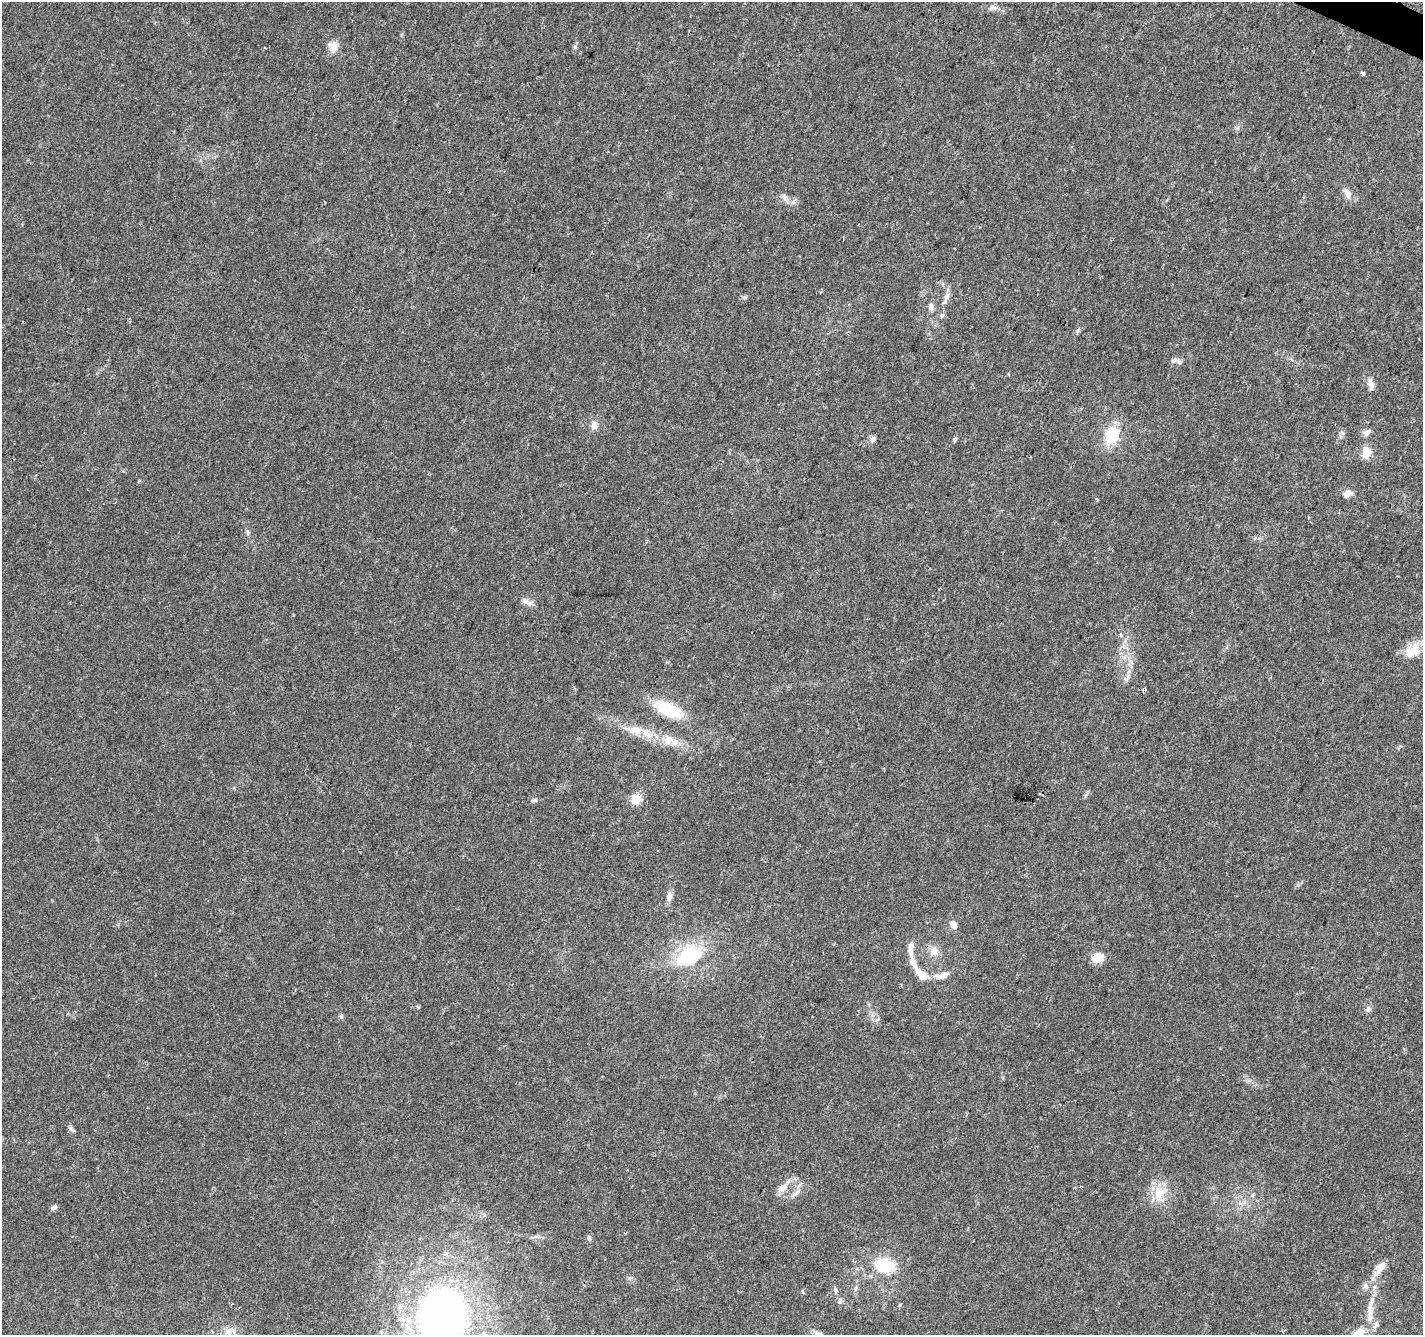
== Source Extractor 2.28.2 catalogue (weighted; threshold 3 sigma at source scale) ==
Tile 10 of 4 x 4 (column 2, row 3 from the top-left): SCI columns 1430-2850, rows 1602-2934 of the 5693 x 5801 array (HDU 1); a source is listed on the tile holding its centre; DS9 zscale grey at full resolution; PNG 1425 x 1337 px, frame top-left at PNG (2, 2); no overlay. Shown black and unused: <1% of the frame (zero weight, under 3 of 4 exposures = <1% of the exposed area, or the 3 px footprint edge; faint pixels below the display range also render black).
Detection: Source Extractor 2.28.2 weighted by HDU 2 'WHT'; one run over the whole footprint, this tile lists its part. Background 0.0203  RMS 0.0035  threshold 0.016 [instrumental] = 3 sigma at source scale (4.5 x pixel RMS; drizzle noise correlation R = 1.50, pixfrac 1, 0.0396/0.0396 arcsec/px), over >= 5 px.
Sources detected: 56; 1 cosmic-ray / hot-pixel residue — not listed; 2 inside a brighter listed object's ellipse — not listed separately; the other 53 listed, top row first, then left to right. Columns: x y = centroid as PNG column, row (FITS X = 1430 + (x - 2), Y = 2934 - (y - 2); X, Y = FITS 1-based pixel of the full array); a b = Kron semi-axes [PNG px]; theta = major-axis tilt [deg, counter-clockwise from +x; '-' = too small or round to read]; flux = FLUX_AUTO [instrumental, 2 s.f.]
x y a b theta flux
992 7 11 8 -1 1.7
333 46 13 12 - 3.3
575 47 7 4 45 0.64
1363 73 4 3 - 8.6
1347 193 15 9 -59 2.5
784 197 8 7 - 1.4
947 296 11 7 63 1.7
931 307 11 6 -84 1.4
942 315 8 6 90 0.82
1174 360 9 5 17 1
1371 385 17 7 -78 2.2
594 425 12 9 85 2
1367 432 11 6 40 1.6
1342 433 7 4 -88 0.78
1112 435 19 15 75 12
873 439 9 7 29 1.1
1366 452 13 10 84 4.9
1347 494 12 8 19 1.8
525 601 12 7 -21 1.9
1413 651 25 15 44 8.2
1144 689 4 3 - 1
668 709 26 11 -25 19
635 730 19 12 -9 5.2
667 740 14 13 - 3.9
636 799 5 5 - 17
534 800 10 5 11 0.82
669 896 13 7 84 1.9
953 925 10 7 -73 2.4
911 947 21 7 87 3.2
934 951 15 10 -69 3.1
690 956 34 24 27 24
1097 957 12 9 19 5.9
921 974 21 9 -43 4.9
942 976 18 8 15 3.5
1368 1009 8 7 - 1.1
341 1016 7 5 70 0.66
71 1129 12 4 -45 0.91
782 1188 15 9 40 3.1
1159 1193 20 14 87 7.4
795 1194 21 5 37 2
54 1207 7 5 34 1.1
589 1238 8 5 -80 0.73
885 1265 22 17 -17 14
1380 1267 15 10 48 3.4
630 1278 8 5 24 0.78
1365 1286 9 6 75 1.2
856 1288 8 5 73 0.87
836 1290 9 5 -80 0.85
840 1301 8 6 90 0.99
1371 1309 46 8 84 7.7
442 1317 61 51 85 190
1358 1333 17 10 32 4
819 1334 13 7 -21 1.7
Overlapping masked pixels (flux is a lower limit): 1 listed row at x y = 1144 689
Isophote crosses this tile's border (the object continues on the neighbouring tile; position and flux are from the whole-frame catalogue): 4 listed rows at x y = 1413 651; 442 1317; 1358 1333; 819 1334
Unlisted compact peaks at least as high as the median listed source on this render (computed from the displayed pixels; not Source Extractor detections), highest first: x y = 954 439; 745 297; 1121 635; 418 1007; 900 1305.